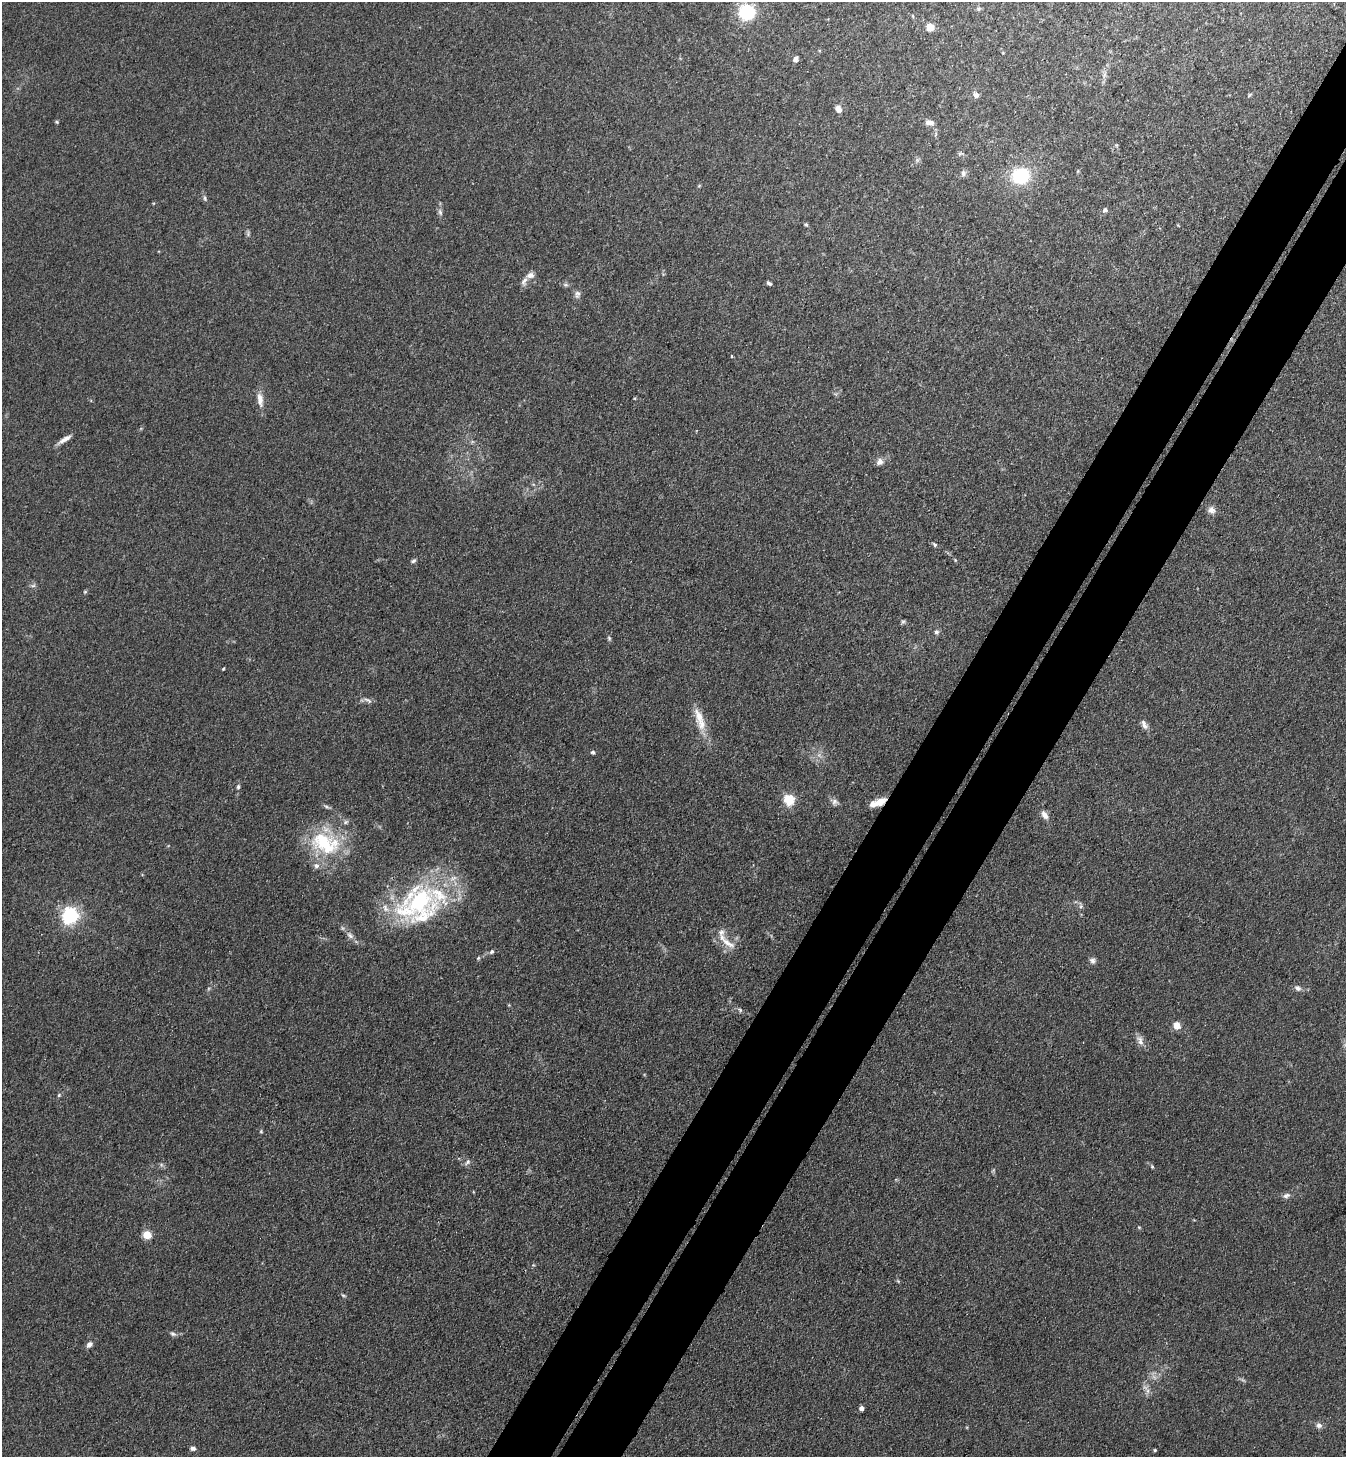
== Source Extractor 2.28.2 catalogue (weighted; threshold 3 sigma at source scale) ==
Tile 10 of 4 x 4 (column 2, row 3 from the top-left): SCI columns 1543-2886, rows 1490-2944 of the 5911 x 5888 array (HDU 1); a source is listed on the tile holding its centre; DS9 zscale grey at full resolution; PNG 1348 x 1459 px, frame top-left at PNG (2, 2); no overlay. Shown black and unused: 8% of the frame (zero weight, under 3 of 4 exposures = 5% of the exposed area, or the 3 px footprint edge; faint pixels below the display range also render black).
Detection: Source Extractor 2.28.2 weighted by HDU 2 'WHT'; one run over the whole footprint, this tile lists its part. Background 0.176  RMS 0.0084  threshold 0.038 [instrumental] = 3 sigma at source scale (4.5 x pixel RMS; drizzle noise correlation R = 1.50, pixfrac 1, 0.05/0.05 arcsec/px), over >= 5 px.
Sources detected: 89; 2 too faint to see at this stretch — not listed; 11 inside a brighter listed object's ellipse — not listed separately; the other 76 listed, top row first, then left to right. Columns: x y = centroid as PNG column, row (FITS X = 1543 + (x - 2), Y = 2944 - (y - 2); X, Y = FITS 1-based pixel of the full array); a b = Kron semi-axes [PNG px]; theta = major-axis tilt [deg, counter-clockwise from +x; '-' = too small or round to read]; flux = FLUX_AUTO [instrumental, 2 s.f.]
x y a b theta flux
978 9 6 6 - 1.8
747 12 9 8 - 88
913 16 5 3 - 0.8
930 27 7 7 - 11
796 59 7 5 73 2.5
976 95 8 6 -52 3.6
1249 95 7 3 42 1.1
838 109 7 6 - 5.8
56 122 5 4 - 1.1
929 122 10 7 -10 4.8
936 134 6 3 70 1.2
1117 145 5 4 - 1
960 153 9 4 1 1.6
1078 171 5 3 - 0.82
963 173 9 6 -81 2.8
1020 176 16 14 12 48
205 198 7 4 -72 1.7
1105 210 5 5 - 2.8
440 212 10 6 -75 2.7
806 224 6 4 -61 1.4
1178 225 4 3 - 0.67
248 233 8 5 90 1.8
530 275 12 8 13 4.5
769 283 5 3 - 1.7
577 294 11 7 85 3.4
731 356 3 3 - 3.4
260 400 20 8 -82 8.1
64 439 18 5 31 5.8
879 462 9 8 - 4.3
1211 510 10 9 - 4.6
935 545 6 4 -53 1.5
955 560 4 4 - 0.82
413 561 7 5 23 1.7
33 586 7 4 2 1.7
85 592 5 5 - 1
903 621 7 5 47 1.4
936 632 7 6 - 2.5
609 638 7 4 -46 1.3
223 669 4 2 - 0.81
368 700 13 5 -27 3.1
699 716 22 12 -69 14
1144 724 14 7 -64 4.5
593 752 6 5 - 1.5
238 787 6 5 - 1.6
789 800 8 7 - 27
835 802 9 8 - 3.3
880 802 14 9 22 9.8
327 807 8 4 -27 1.9
1044 815 11 7 -58 5.3
323 842 39 29 -23 60
419 901 56 50 32 130
1081 906 6 5 - 1.8
70 915 6 6 - 310
350 935 13 6 -45 4.5
727 943 26 8 -35 10
492 952 7 5 45 2
478 958 5 4 - 1.1
1092 961 8 7 - 2.9
1298 988 8 6 -33 3.4
740 1010 7 4 -46 1.5
1176 1026 8 8 - 7.1
1140 1040 15 7 -63 5.1
59 1095 6 5 - 1.3
261 1131 4 4 - 0.97
468 1162 9 5 52 2.4
1152 1167 6 4 -63 1.3
1286 1196 10 7 24 3.2
1139 1227 5 4 - 0.86
147 1235 5 5 - 31
343 1295 7 3 -35 1.3
173 1334 8 6 -30 2.2
89 1344 9 6 45 3.6
861 1408 4 4 - 3.2
1319 1425 9 8 - 3.2
193 1448 7 5 -1 2.5
1155 1450 4 3 - 0.99
Overlapping masked pixels (flux is a lower limit): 2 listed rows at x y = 880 802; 419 901